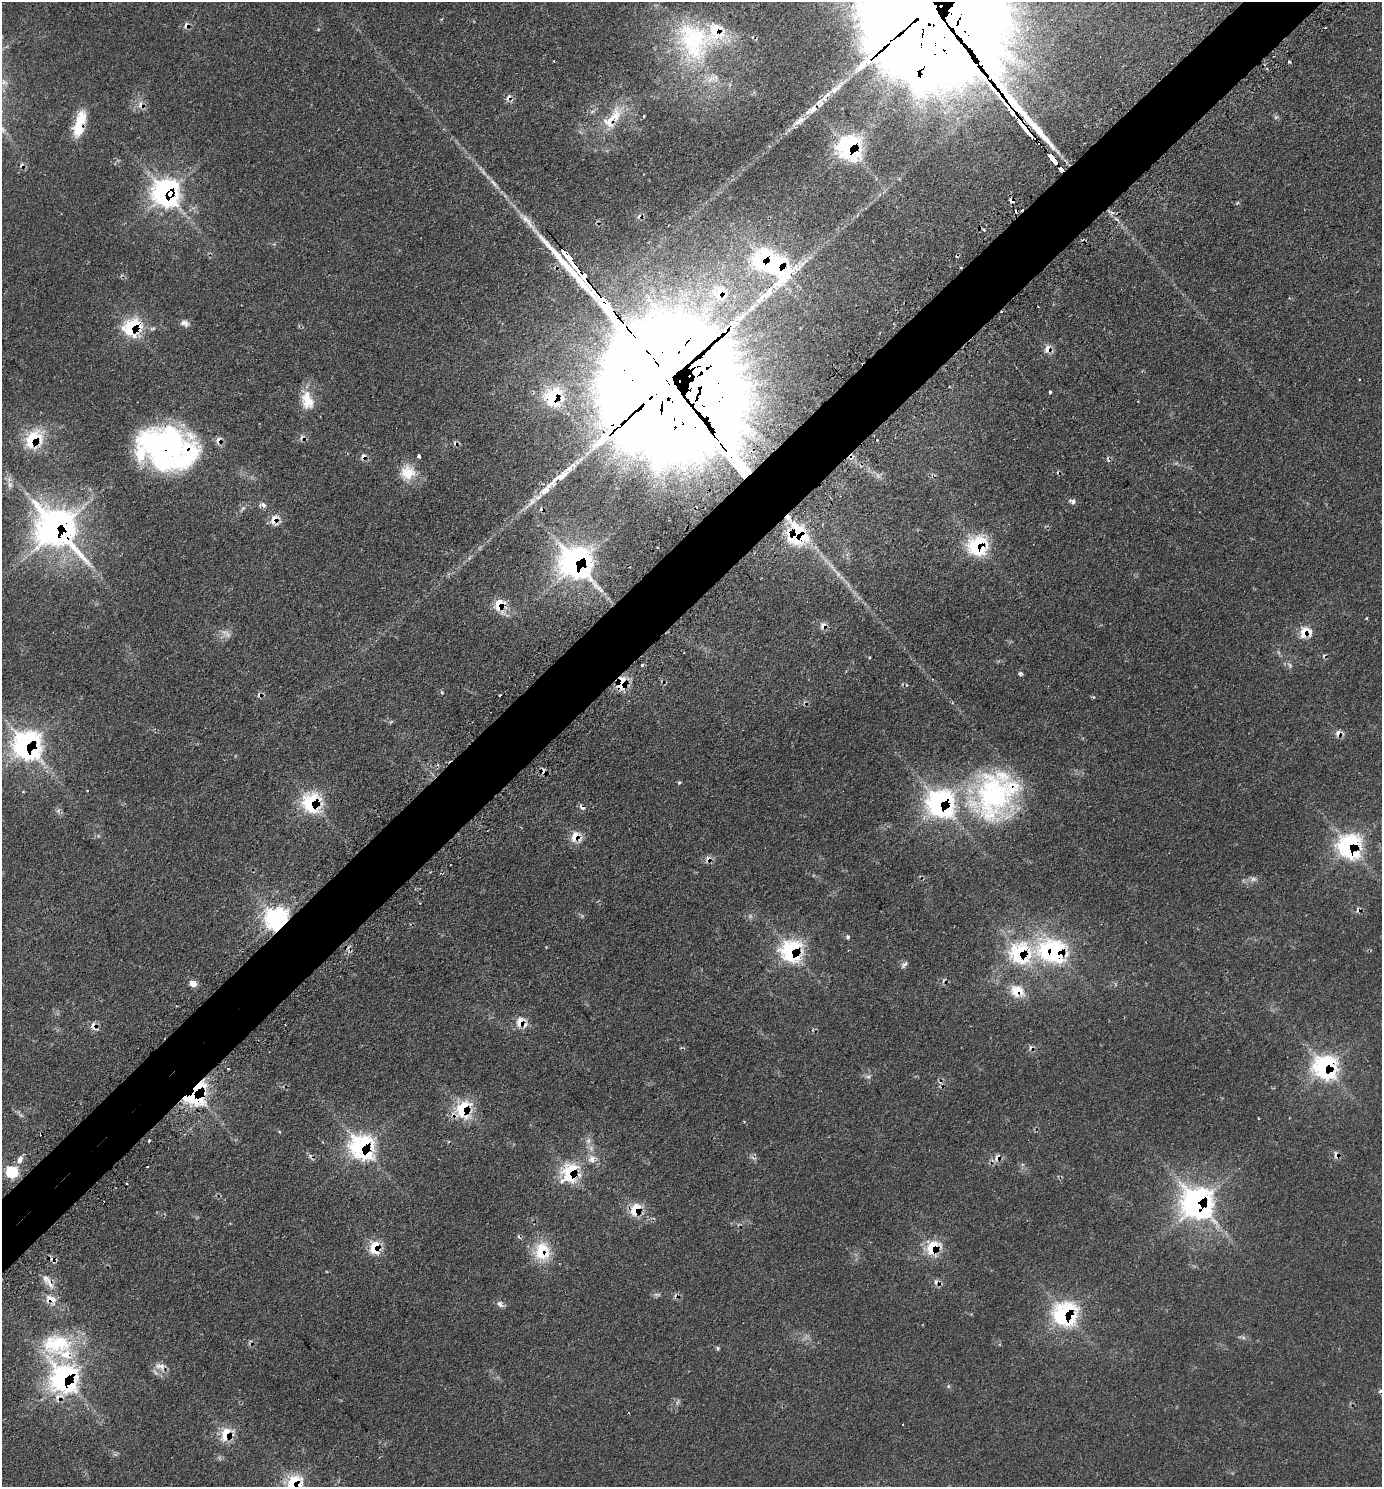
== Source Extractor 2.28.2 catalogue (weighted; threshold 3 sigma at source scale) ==
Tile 10 of 4 x 4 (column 2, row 3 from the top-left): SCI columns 1710-3089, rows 1537-3021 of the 6036 x 6039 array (HDU 1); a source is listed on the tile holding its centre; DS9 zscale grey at full resolution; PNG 1384 x 1489 px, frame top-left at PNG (2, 2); no overlay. Shown black and unused: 5% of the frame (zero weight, under 2 of 3 exposures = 4% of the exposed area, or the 3 px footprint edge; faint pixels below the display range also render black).
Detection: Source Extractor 2.28.2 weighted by HDU 2 'WHT'; one run over the whole footprint, this tile lists its part. Background 0.136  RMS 0.0079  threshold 0.0356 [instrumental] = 3 sigma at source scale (4.5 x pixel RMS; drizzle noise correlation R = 1.50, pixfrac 1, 0.05/0.05 arcsec/px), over >= 5 px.
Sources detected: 160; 3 too faint to see at this stretch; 2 inside a brighter object's white glare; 28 cosmic-ray / hot-pixel residue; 1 long thin detection or spike segment (spike, bleed or trail) — not listed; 17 inside a brighter listed object's ellipse — not listed separately; the other 109 listed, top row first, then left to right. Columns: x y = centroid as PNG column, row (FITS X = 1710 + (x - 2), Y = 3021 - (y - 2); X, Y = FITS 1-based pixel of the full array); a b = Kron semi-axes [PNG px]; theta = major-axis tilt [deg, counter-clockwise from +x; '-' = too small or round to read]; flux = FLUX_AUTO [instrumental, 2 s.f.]
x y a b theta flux
966 13 160 100 7 12000
186 25 9 7 53 3.2
693 40 62 47 -68 120
1289 62 3 3 - 1.6
837 88 32 9 43 14
508 98 9 6 54 3.3
812 109 14 9 38 6.4
644 116 3 3 - 1.2
612 118 40 16 49 23
798 122 15 8 26 5.3
79 124 33 11 74 23
849 147 15 14 - 130
1053 158 12 3 -51 180
1061 169 4 3 - 190
165 192 18 14 61 150
1011 200 4 4 - 8
779 265 39 30 -71 110
720 293 19 18 - 26
740 318 15 7 33 6.1
185 323 11 8 -17 3.7
132 327 16 14 45 47
1047 349 10 7 78 5.5
660 373 147 29 -52 83000
1050 392 3 3 - 1.4
554 397 8 7 - 140
307 401 24 15 -75 16
33 439 19 14 49 39
218 440 10 6 71 3.5
877 440 3 2 - 0.91
164 449 52 39 -13 200
419 456 4 3 - 3.4
851 457 6 6 - 2.7
408 472 20 19 - 16
561 476 31 8 33 14
9 479 7 4 73 2.3
1073 501 7 5 -12 3.2
532 502 17 7 50 5.9
243 508 8 4 44 1.6
274 519 14 8 57 7.2
56 528 20 16 -47 790
797 535 16 15 - 71
978 546 15 15 - 67
658 548 3 2 - 0.81
575 563 21 18 -45 260
499 604 15 10 51 13
823 625 9 7 57 4.1
1304 632 12 8 70 12
642 665 4 3 - 1.9
1290 665 6 5 - 1.5
1020 674 5 4 - 1.7
621 683 12 9 71 21
442 692 6 4 -68 0.99
500 695 3 2 - 2.3
1338 733 9 6 87 4
27 745 21 20 - 160
679 782 4 4 - 1.1
994 794 65 50 79 140
312 803 17 15 -89 55
940 804 19 18 - 160
582 807 8 5 -41 2.7
575 837 13 12 - 11
1349 846 16 15 - 110
708 859 11 8 53 3.6
420 903 3 3 - 0.78
277 919 7 7 - 710
848 937 6 4 -78 1.3
791 951 17 16 - 78
1020 953 40 23 1 85
904 965 12 4 47 2
192 983 5 4 - 16
1017 991 20 16 -30 15
520 1021 13 9 62 8.9
285 1024 3 2 - 0.8
93 1026 12 6 84 3.7
1325 1067 18 17 - 100
868 1076 7 4 0 1.6
196 1093 18 12 62 99
463 1109 19 13 76 35
1258 1118 3 2 - 0.57
41 1134 4 3 - 1.2
149 1141 3 3 - 3.7
362 1147 21 19 -57 97
1336 1155 12 6 -82 3
997 1158 12 7 61 4.5
20 1159 10 7 64 3.9
592 1159 12 9 88 6.1
11 1172 5 5 - 98
570 1173 19 14 80 41
126 1183 4 2 - 0.81
104 1203 3 2 - 0.92
1198 1204 16 15 - 340
635 1209 15 10 70 16
933 1247 16 12 52 24
375 1248 17 11 88 16
542 1251 25 20 -87 26
50 1283 17 9 -58 6.7
657 1294 11 2 0 1.3
51 1299 10 7 -23 9.9
500 1304 10 7 -50 3
1065 1314 19 19 - 92
56 1344 45 29 0 54
718 1348 5 4 - 1.1
160 1366 17 9 -17 6.1
64 1378 27 24 -78 140
948 1386 6 4 89 1.1
677 1402 12 3 72 1.4
903 1424 3 3 - 1.1
226 1434 17 12 50 17
294 1483 17 15 60 31
Overlapping masked pixels (flux is a lower limit): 65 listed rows (the first 20) at x y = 966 13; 186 25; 508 98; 612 118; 79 124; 849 147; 1053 158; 1061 169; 165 192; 1011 200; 779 265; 720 293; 132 327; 1047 349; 660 373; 554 397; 33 439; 218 440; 164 449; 851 457
Isophote crosses this tile's border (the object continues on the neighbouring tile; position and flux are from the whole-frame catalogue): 2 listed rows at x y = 966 13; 294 1483